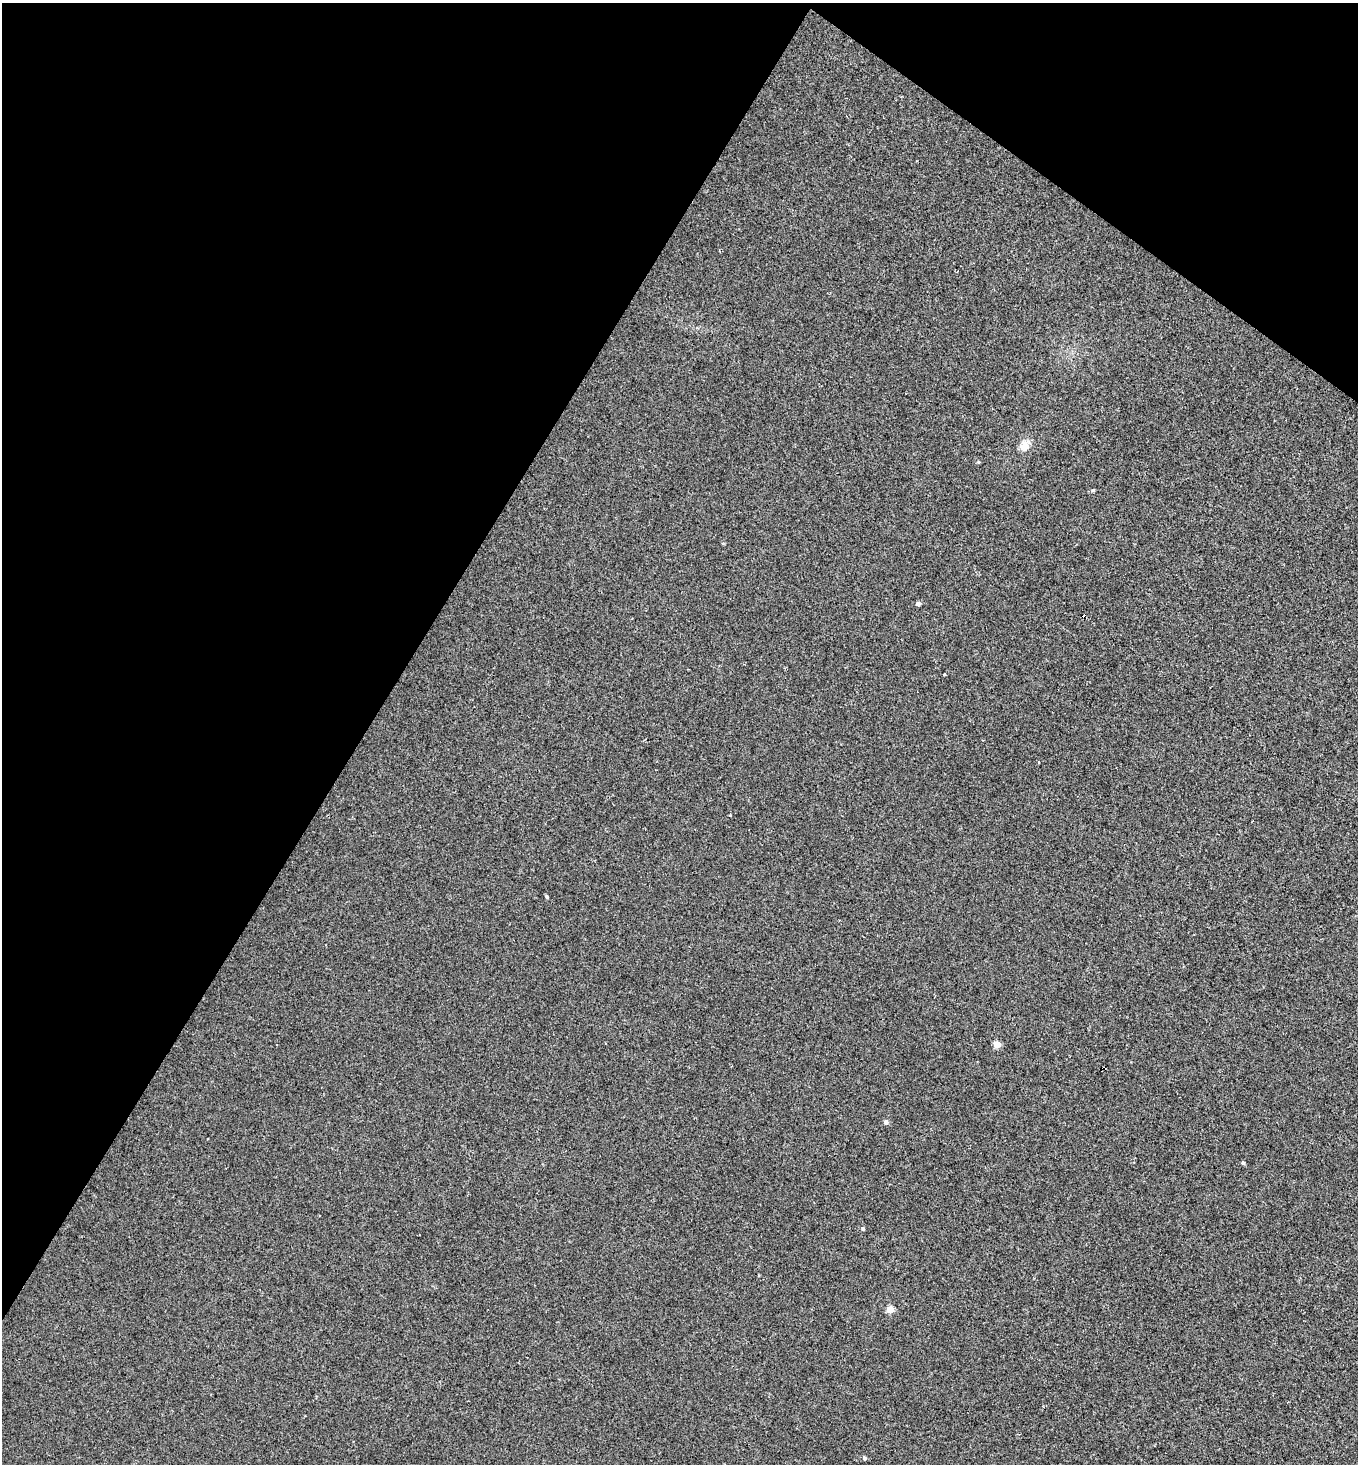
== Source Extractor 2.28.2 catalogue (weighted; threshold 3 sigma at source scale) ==
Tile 2 of 4 x 4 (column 2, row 1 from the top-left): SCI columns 1502-2857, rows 4388-5849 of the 5857 x 5849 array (HDU 1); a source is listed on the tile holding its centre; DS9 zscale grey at full resolution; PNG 1360 x 1466 px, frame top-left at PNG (2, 3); no overlay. Shown black and unused: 33% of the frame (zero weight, under 2 of 3 exposures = <1% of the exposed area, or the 3 px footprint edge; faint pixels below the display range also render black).
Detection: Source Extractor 2.28.2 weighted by HDU 2 'WHT'; one run over the whole footprint, this tile lists its part. Background 3.64e-04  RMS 0.0048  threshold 0.0216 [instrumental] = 3 sigma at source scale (4.5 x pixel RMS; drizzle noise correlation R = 1.50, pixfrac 1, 0.05/0.05 arcsec/px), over >= 5 px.
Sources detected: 13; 1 cosmic-ray / hot-pixel residue — not listed; the other 12 listed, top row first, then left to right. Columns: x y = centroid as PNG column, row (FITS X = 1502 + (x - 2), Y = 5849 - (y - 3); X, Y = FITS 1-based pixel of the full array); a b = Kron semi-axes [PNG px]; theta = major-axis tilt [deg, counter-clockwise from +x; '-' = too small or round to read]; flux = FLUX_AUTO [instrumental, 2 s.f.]
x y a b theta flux
1025 446 11 10 - 4.6
1093 490 5 4 - 0.56
918 604 4 4 - 1.8
944 674 3 2 - 0.42
730 815 4 2 - 0.36
547 897 4 3 - 0.92
997 1044 5 4 - 9.1
886 1122 5 4 - 1.7
1243 1163 4 3 - 0.82
863 1228 4 4 - 0.66
890 1309 5 4 - 9.3
864 1458 4 4 - 0.98